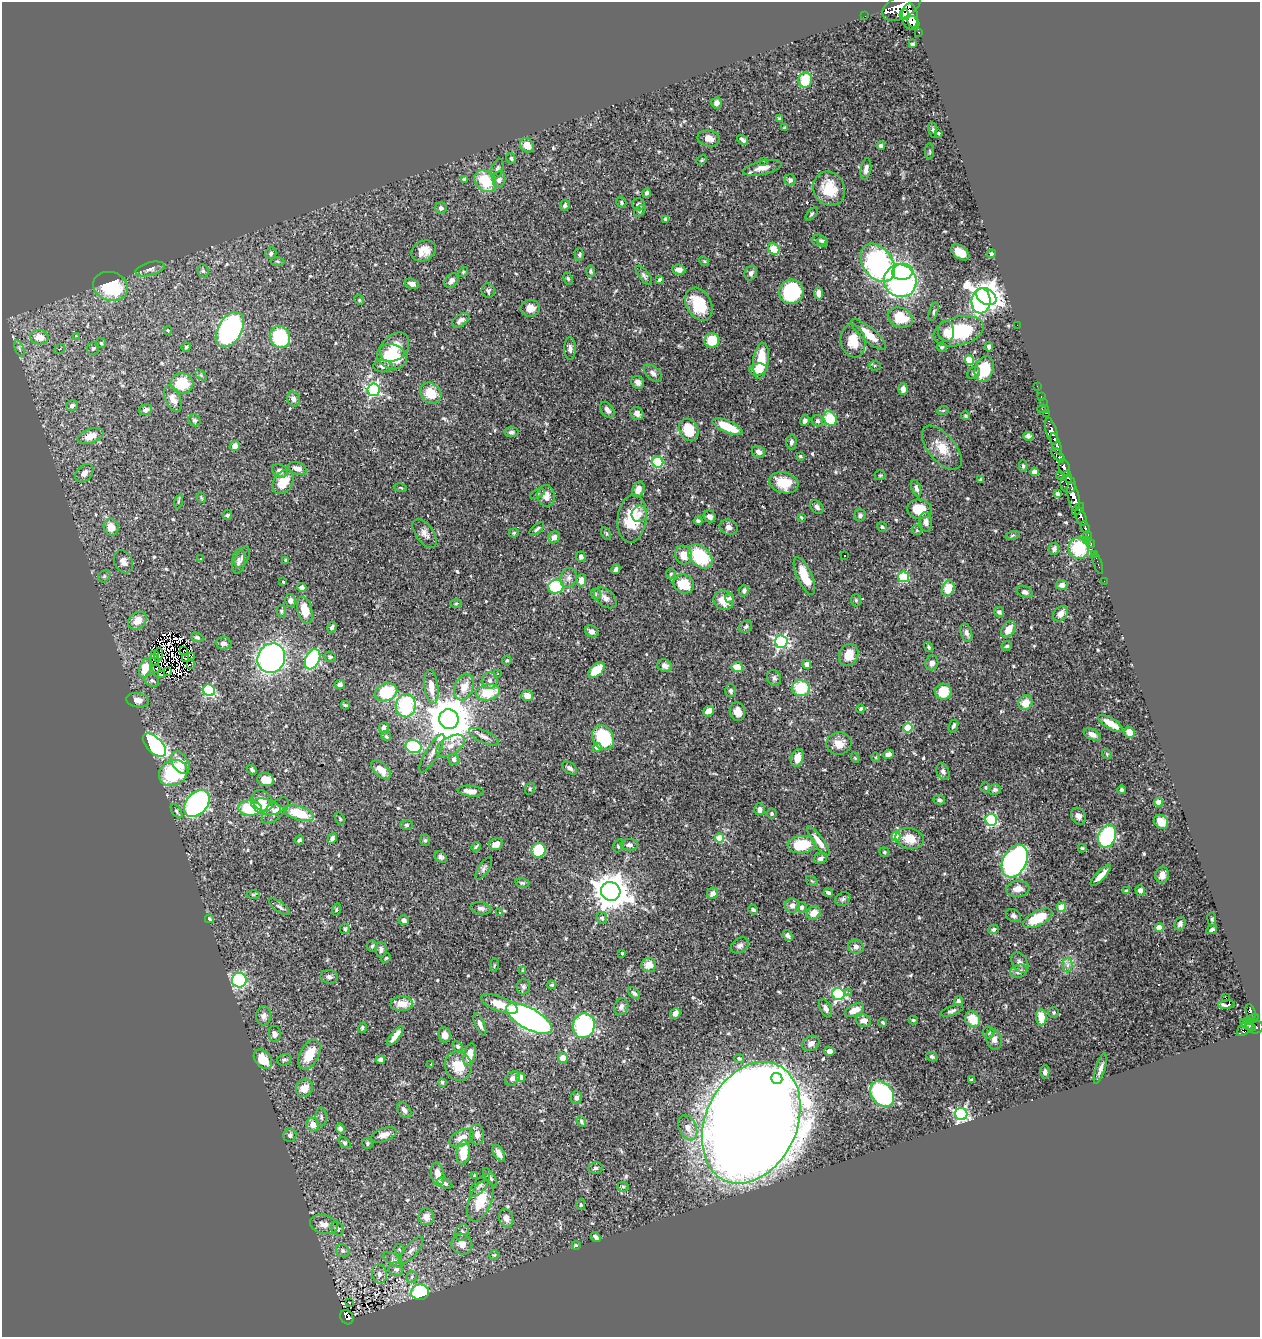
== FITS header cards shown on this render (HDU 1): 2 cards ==
NAXIS1  =                 1258
NAXIS2  =                 1335

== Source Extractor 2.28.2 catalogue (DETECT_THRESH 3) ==
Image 1258 x 1335 px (HDU 1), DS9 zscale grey, 1 PNG px = 1 image px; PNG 1262 x 1339 px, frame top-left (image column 1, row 1335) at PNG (2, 2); each listed source drawn as its Kron ellipse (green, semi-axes under 4 px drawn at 4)
Background 0.471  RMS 0.018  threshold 0.0541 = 3 sigma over >= 5 px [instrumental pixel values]
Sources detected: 583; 4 with non-positive FLUX_AUTO (blend fragments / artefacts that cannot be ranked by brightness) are neither listed nor drawn; of the other 579, the 500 brightest by FLUX_AUTO listed and drawn (79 fainter detections omitted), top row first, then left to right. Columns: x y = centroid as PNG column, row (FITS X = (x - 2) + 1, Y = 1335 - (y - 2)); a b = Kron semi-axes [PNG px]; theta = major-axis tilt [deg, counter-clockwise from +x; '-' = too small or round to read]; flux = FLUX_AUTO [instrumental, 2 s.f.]
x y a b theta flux
901 6 21 11 29 2100
904 15 5 4 - 460
865 16 2 2 - 3.8
910 17 13 8 -85 1200
913 22 7 5 -46 520
919 32 3 3 - 40
912 44 4 3 - 1.7
805 80 8 6 82 39
717 103 5 5 - 5.5
779 119 4 3 - 2.1
785 127 3 3 - 1.8
933 130 8 4 -81 1.9
938 133 4 3 - 3.2
709 138 11 8 -12 8.9
742 140 6 3 -39 3.5
527 145 7 6 - 13
881 146 4 4 - 3.4
930 151 8 4 -90 1.4
511 158 6 4 -59 1.8
702 160 5 3 - 1.6
763 161 2 2 - 7.5
762 168 20 6 12 11
497 169 10 6 70 3.3
866 169 11 5 81 5.2
499 179 8 6 80 5.6
464 180 4 4 - 3.6
790 180 6 5 - 2.8
485 181 12 9 -48 39
829 189 17 15 -62 35
647 193 5 4 - 2.7
621 202 5 4 - 2
639 204 6 6 - 3.2
565 205 6 4 67 2.6
441 208 5 5 - 3.8
640 211 7 4 46 2.3
812 214 8 4 49 1.9
665 219 3 3 - 1.8
819 240 7 5 -5 2.8
823 242 6 5 - 2.4
774 249 6 5 - 32
423 251 13 10 29 12
960 252 10 6 -37 17
271 253 6 5 - 2.9
991 254 4 4 - 2.3
579 255 6 4 90 1.9
277 261 7 4 -7 2
704 261 5 4 - 1.4
878 263 21 14 -55 270
150 269 15 6 14 5.9
679 270 6 5 - 7.4
203 271 7 5 -83 2.5
591 271 6 4 -78 2.2
463 272 5 4 - 1.5
902 272 10 8 7 84
751 273 7 6 - 4.1
644 275 11 5 -52 3.2
568 279 6 4 -63 1.8
659 280 4 3 - 2.1
451 281 8 6 51 4.4
900 281 16 16 - 270
412 284 7 5 -20 4.6
110 286 18 14 -17 77
488 291 7 6 - 3.2
791 292 12 12 - 110
819 293 6 4 -84 6.4
986 296 11 7 -33 1400
359 300 5 4 - 1.5
981 301 12 9 85 160
699 304 17 12 -60 43
530 308 9 8 - 11
934 312 9 4 71 2.1
900 317 13 9 -21 33
461 320 10 5 34 4.7
1017 325 2 2 - 120
168 330 4 3 - 1.8
230 330 19 12 59 270
946 331 10 8 -86 8.2
959 331 25 14 15 75
869 335 22 7 -41 19
77 336 3 2 - 20
39 337 9 7 -3 17
280 337 11 10 - 98
712 341 7 7 - 35
853 341 17 12 -79 24
101 343 5 5 - 1.7
186 347 4 4 - 1.5
394 347 16 12 44 18
942 347 5 4 - 2.2
989 347 4 4 - 3.8
93 348 6 6 - 3.1
570 348 11 5 90 4.7
19 349 9 3 -69 2
59 349 6 4 35 1.7
392 357 15 12 -22 60
969 360 5 4 - 32
761 361 18 7 84 33
383 366 10 6 -1 5.6
875 366 5 5 - 1.9
984 369 13 9 71 40
758 370 9 6 8 19
653 373 11 6 -42 5.1
974 373 7 5 32 2.7
201 375 6 4 -46 1.8
638 382 7 6 - 4.8
182 383 11 10 - 29
1037 386 2 2 - 3
903 389 6 4 -89 6
374 390 6 6 - 180
431 393 11 9 -43 26
1041 397 3 2 - 6.2
173 399 14 7 -66 8.8
294 399 8 6 -62 5.4
1043 403 2 2 - 4.8
72 406 6 5 - 3.4
1043 409 6 2 0 15
146 410 6 5 - 4.4
607 410 9 6 -53 6.2
943 410 6 3 19 1.4
1046 413 4 2 - 17
637 414 7 6 - 6.5
966 416 4 3 - 1.7
830 419 7 6 - 50
194 420 6 5 - 2.2
805 421 5 4 - 4.3
817 421 6 5 - 2.8
728 427 16 6 -24 35
689 430 12 9 -63 35
1051 431 14 5 -73 590
511 432 7 5 5 2.9
91 436 13 7 19 13
1028 436 5 4 - 2.8
791 442 7 5 87 3.7
1056 444 11 4 -71 450
235 446 5 5 - 7.4
942 448 26 13 -50 24
758 452 7 5 -28 5.7
1058 455 9 4 -48 230
800 456 3 3 - 1.5
658 462 5 5 - 99
1023 466 5 4 - 1.9
1064 467 8 5 -80 250
297 469 10 6 -20 7.1
280 471 8 6 -27 4.3
1034 472 4 4 - 12
84 473 10 7 47 6.3
880 475 5 5 - 1.4
1060 475 4 3 - 55
1068 477 6 3 -78 130
981 480 4 3 - 1.8
283 482 13 9 54 23
784 483 15 10 -16 28
1068 484 8 7 - 400
400 488 6 3 -10 1.6
916 488 8 4 -69 4.3
638 489 8 6 68 9.1
537 494 8 4 28 2
1058 494 3 3 - 3.3
546 496 11 8 -81 11
1073 497 14 6 -78 840
201 498 5 4 - 1.5
178 502 7 3 71 1.5
817 507 8 5 -46 3.7
919 509 12 9 -7 25
1078 509 7 4 45 180
639 514 8 7 - 8.2
227 515 5 4 - 2.4
860 515 6 6 - 3
710 516 6 5 - 5.6
801 517 3 3 - 1.4
1081 517 10 5 -70 440
632 519 24 14 84 51
698 521 4 3 - 2.4
926 522 10 6 -83 6.1
111 527 8 7 - 14
729 527 9 7 -15 5.5
882 527 5 4 - 1.8
1085 527 6 3 -68 100
537 529 9 4 38 2.7
917 530 5 5 - 1.4
425 533 16 8 -54 7.2
514 533 5 4 - 2.1
606 534 7 4 -63 2
1013 535 7 3 19 1.3
1088 535 4 3 - 51
554 537 6 5 - 5.1
1087 540 2 2 - 3.4
1091 544 4 3 - 23
1079 548 11 10 - 57
1054 549 6 5 - 3.2
1094 554 2 2 - 5.7
683 555 9 8 - 16
844 555 3 3 - 2.2
700 556 14 9 -44 80
242 557 11 6 62 4.2
581 557 5 4 - 3.9
200 559 3 3 - 5.9
286 560 4 3 - 1.6
239 561 13 6 83 4.9
123 562 12 8 -64 7.4
1098 564 10 3 -73 15
616 569 5 3 - 3.1
671 574 5 4 - 2
104 576 7 5 45 2.3
804 576 20 7 -66 22
903 577 5 5 - 87
569 578 10 8 73 5.6
581 580 6 5 - 9.7
1104 581 2 2 - 4.2
283 582 3 3 - 1.4
684 584 10 9 - 29
1062 585 6 5 - 5.4
556 587 8 7 - 98
302 588 4 4 - 5.5
948 589 8 6 68 22
744 591 6 5 - 3.2
1025 592 8 5 -25 3.5
596 594 5 5 - 1.9
605 598 13 8 -40 7.2
730 598 5 4 - 2.1
290 600 6 5 - 4.4
724 600 10 9 - 18
856 600 6 5 - 1.9
456 603 6 4 2 1.6
305 610 14 7 -77 21
281 611 7 4 -86 1.9
999 612 5 5 - 3.4
1060 614 8 6 46 8.3
137 621 10 8 38 13
332 627 5 4 - 2.9
746 627 7 5 38 2.8
1009 629 9 6 55 12
592 631 7 5 -27 5.2
966 633 9 5 -73 4.5
197 637 6 4 -22 2.7
781 642 6 6 - 230
223 643 8 6 -4 3.9
1007 646 5 4 - 2.2
928 647 5 4 - 1.7
184 651 2 2 - 1.8
154 654 3 2 - 1.5
158 655 7 3 83 2
849 655 11 9 61 16
191 657 4 2 - 1.5
330 657 6 5 - 2
271 658 15 13 66 390
185 659 4 3 - 2.2
313 659 11 7 65 200
154 660 6 3 -74 2.5
507 661 5 4 - 1.9
932 663 7 6 - 5.1
807 664 4 4 - 8.3
190 665 2 2 - 2.2
665 666 7 6 - 4.8
737 667 6 5 - 19
145 668 10 5 71 17
156 668 4 3 - 4.8
596 670 9 5 40 28
168 672 3 2 - 2.2
162 674 4 2 - 2
498 674 3 3 - 1.9
774 678 8 7 - 3.6
152 680 7 6 - 3.1
490 681 8 8 - 5.7
340 684 5 4 - 3.2
431 687 17 7 -83 16
464 687 14 9 66 16
801 688 9 8 - 43
209 690 6 5 - 120
731 691 6 5 - 2.9
386 692 11 8 22 61
488 692 12 8 12 36
943 692 8 8 - 29
527 696 6 5 - 13
138 700 11 7 -10 7.4
1025 703 7 7 - 14
345 705 4 2 - 1.5
406 706 11 10 - 120
861 709 4 4 - 1.7
708 711 5 5 - 12
737 712 9 7 -75 8.4
449 719 10 9 - 5200
1111 723 14 5 -31 17
953 726 7 4 69 2.8
384 727 5 5 - 4.9
908 727 5 4 - 47
1129 732 6 5 - 15
1092 734 9 5 -27 5.9
386 736 5 4 - 2.1
484 737 16 6 -25 6.1
603 738 13 10 -60 80
839 743 12 11 - 13
154 745 14 7 -45 270
450 746 15 9 32 12
413 747 8 6 -17 91
597 747 4 4 - 5.5
432 753 22 6 59 7.6
888 754 6 4 17 4.2
1107 754 5 4 - 1.6
876 757 5 4 - 1.5
797 758 9 6 76 13
855 758 5 4 - 1.6
454 759 5 5 - 5.3
180 763 12 7 -60 16
570 768 8 5 -35 4.2
252 770 5 4 - 2.8
381 770 12 6 -43 14
943 772 9 6 -62 4
173 773 15 12 32 93
266 779 8 6 -13 13
986 788 5 5 - 1.8
530 789 6 4 67 1.8
995 790 6 5 - 2.6
1122 790 4 4 - 2.6
471 791 13 5 -5 8.2
939 800 6 4 -4 2.3
262 801 12 9 -49 13
1158 802 4 4 - 16
197 804 15 10 48 310
266 807 15 7 -15 15
250 808 12 7 -5 66
760 809 6 5 - 5.3
176 811 8 4 -57 2.5
275 811 17 8 43 7.8
299 813 16 7 -17 40
771 813 5 5 - 2.1
1078 816 9 7 -57 6
340 819 7 4 -64 1.7
991 820 6 5 - 140
1161 822 8 6 -39 17
406 825 6 5 - 2
896 836 5 4 - 32
1107 836 11 8 65 140
332 838 6 4 61 4.2
719 838 4 4 - 41
910 839 14 10 -14 19
299 840 5 4 - 2.4
425 840 6 5 - 2
819 841 18 5 -54 11
496 844 7 5 27 10
629 845 9 6 1 4.5
801 845 14 8 5 39
618 846 7 5 60 1.9
476 847 5 2 - 1.5
1082 848 4 3 - 1.6
538 850 7 7 - 54
884 852 5 4 - 1.8
441 857 7 5 -40 2.8
820 858 7 5 27 3.8
1015 861 17 11 62 330
484 869 12 5 58 3.5
1101 875 14 4 46 10
1162 875 8 7 - 7.5
812 881 6 4 -34 1.7
522 883 7 4 -11 2
1018 889 11 8 6 11
1140 890 5 4 - 4.6
611 891 10 9 - 2600
1126 891 4 4 - 3
713 893 6 5 - 7.5
828 893 4 3 - 3.1
253 895 6 4 -1 1.6
843 899 8 6 34 2.7
792 906 7 7 - 7
280 907 12 5 -36 3.9
802 907 5 5 - 3.1
1061 907 4 4 - 29
481 908 10 6 -9 5
336 909 6 4 72 1.5
753 910 5 3 - 3
499 913 3 3 - 2
814 913 7 6 - 14
1013 916 8 6 -30 3
602 918 6 5 - 3.4
1038 918 16 7 27 43
209 919 4 4 - 2
1212 919 7 3 -83 1.6
404 920 5 5 - 4.5
1180 924 7 5 67 3.7
1159 927 4 4 - 21
345 929 5 5 - 2.1
993 929 5 4 - 2.9
1212 930 5 3 - 2.5
788 935 6 4 -57 4.2
740 945 10 7 40 4.9
372 946 5 5 - 1.9
856 947 8 7 - 4.9
381 950 7 5 89 4.1
622 953 3 3 - 2.5
386 958 5 4 - 1.5
1020 963 11 7 -61 5.1
494 965 7 3 80 1.3
649 965 7 7 - 14
1067 965 7 5 90 3.9
523 970 4 3 - 1.4
1019 971 9 6 20 6.3
329 977 9 7 -9 4.1
239 980 7 7 - 160
552 985 4 4 - 1.8
523 987 7 6 - 3.1
849 992 4 4 - 1.7
634 993 7 4 -44 2.7
838 994 6 6 - 190
1225 997 3 2 - 44
958 1001 4 4 - 3.8
402 1004 11 7 2 14
500 1004 20 7 -21 19
1227 1005 8 3 4 4.2
621 1007 9 7 69 5.1
826 1008 10 5 -63 5.9
854 1010 10 5 27 13
952 1011 12 4 18 3.3
1251 1012 8 4 -70 96
675 1013 5 5 - 6.8
1054 1013 5 5 - 1.8
264 1016 9 7 87 5.2
1041 1017 8 5 -86 20
529 1019 25 10 -28 590
973 1019 8 7 - 24
1251 1019 8 3 31 100
913 1020 4 3 - 1.7
864 1021 7 6 - 7.2
883 1022 4 3 - 2
480 1024 12 4 -67 5.5
1248 1025 9 4 -32 130
584 1026 12 11 - 140
1255 1027 9 6 -6 220
362 1028 5 4 - 2.3
1245 1028 10 5 46 130
989 1033 6 6 - 3.5
275 1034 8 6 -82 4.7
445 1035 7 6 - 10
395 1036 12 4 51 10
994 1039 10 8 -78 6.2
811 1043 9 7 32 6.8
458 1046 6 4 -47 2.3
829 1051 5 4 - 6.1
309 1054 16 9 63 28
470 1055 11 6 76 16
932 1057 6 4 -27 2
563 1058 5 5 - 12
739 1058 5 4 - 2
263 1059 11 7 -50 24
284 1060 7 5 22 2.4
380 1060 4 4 - 4.9
431 1064 3 2 - 1.7
458 1066 15 13 -67 24
1100 1069 16 4 72 5.3
1045 1072 7 4 -90 2.9
520 1077 4 4 - 16
512 1078 8 6 46 4.3
777 1078 6 5 - 410
972 1080 3 3 - 1.6
442 1082 4 3 - 2.2
304 1088 9 8 - 13
882 1094 14 10 -49 160
576 1098 6 5 - 3.8
404 1110 9 6 -54 5.9
961 1114 6 6 - 270
321 1117 9 5 -89 3.1
581 1121 5 4 - 2.5
751 1123 63 45 65 8700
313 1124 7 6 - 9.7
340 1128 5 4 - 3.8
688 1128 13 8 -65 10
290 1135 7 6 - 3
384 1135 13 6 19 8.8
477 1135 10 7 -86 6.6
462 1138 13 8 26 12
344 1143 6 4 -38 2.2
367 1143 5 5 - 2.2
463 1153 12 6 82 27
499 1153 9 5 -60 7.4
595 1168 7 5 11 2.7
438 1174 12 6 -78 14
474 1176 4 3 - 1.4
490 1177 10 4 -57 3.2
445 1183 8 4 -27 3.6
480 1185 13 6 50 4.1
623 1187 5 5 - 2
480 1201 21 11 68 36
581 1204 5 4 - 1.9
426 1217 8 7 - 9
506 1218 9 7 -74 7.1
324 1224 14 9 -15 9.4
337 1229 8 5 -57 2.8
462 1232 8 6 70 4.9
596 1237 5 4 - 2.8
462 1244 11 10 - 11
576 1245 4 3 - 2.2
399 1249 5 5 - 2
411 1250 17 6 50 6.3
343 1251 7 6 - 3.1
494 1255 5 5 - 1.8
393 1260 11 5 -35 4.1
396 1269 7 6 - 4.6
379 1274 10 7 -84 5.7
412 1277 6 5 - 2.4
420 1292 9 7 12 78
349 1303 3 3 - 3.1
347 1317 7 6 - 85
At the frame edge (FLAGS 8, measured only in part): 1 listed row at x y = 901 6
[79 fainter detections neither listed nor drawn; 4 non-positive-flux detections neither listed nor drawn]